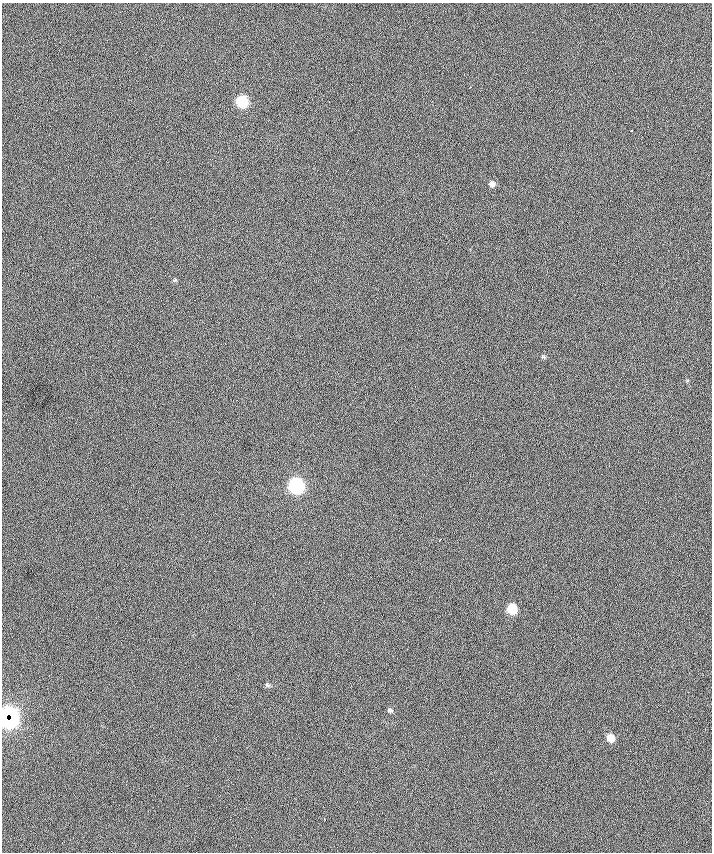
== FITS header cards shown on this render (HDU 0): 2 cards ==
NAXIS1  =                  710 /
NAXIS2  =                  850 /

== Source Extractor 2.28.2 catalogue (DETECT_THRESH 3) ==
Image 710 x 850 px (HDU 0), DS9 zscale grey, 1 PNG px = 1 image px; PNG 714 x 854 px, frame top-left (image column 1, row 850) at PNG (2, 3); no overlay
Background -2.79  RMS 41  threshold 122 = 3 sigma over >= 5 px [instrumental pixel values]
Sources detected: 13; all 13 listed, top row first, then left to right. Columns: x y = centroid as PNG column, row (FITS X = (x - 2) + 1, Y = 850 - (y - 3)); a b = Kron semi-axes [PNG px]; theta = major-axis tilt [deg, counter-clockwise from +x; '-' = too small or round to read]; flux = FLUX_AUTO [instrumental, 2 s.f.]
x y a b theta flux
242 102 7 7 - 160000
631 131 3 2 - 2000
492 184 7 7 - 11000
543 357 8 4 -9 3700
296 486 8 8 - 520000
440 540 4 2 - 2800
512 609 7 7 - 82000
267 685 6 5 - 4900
390 710 6 5 - 6000
6 717 12 6 86 210000
11 718 12 6 83 160000
610 738 7 6 - 35000
325 820 2 2 - 2400